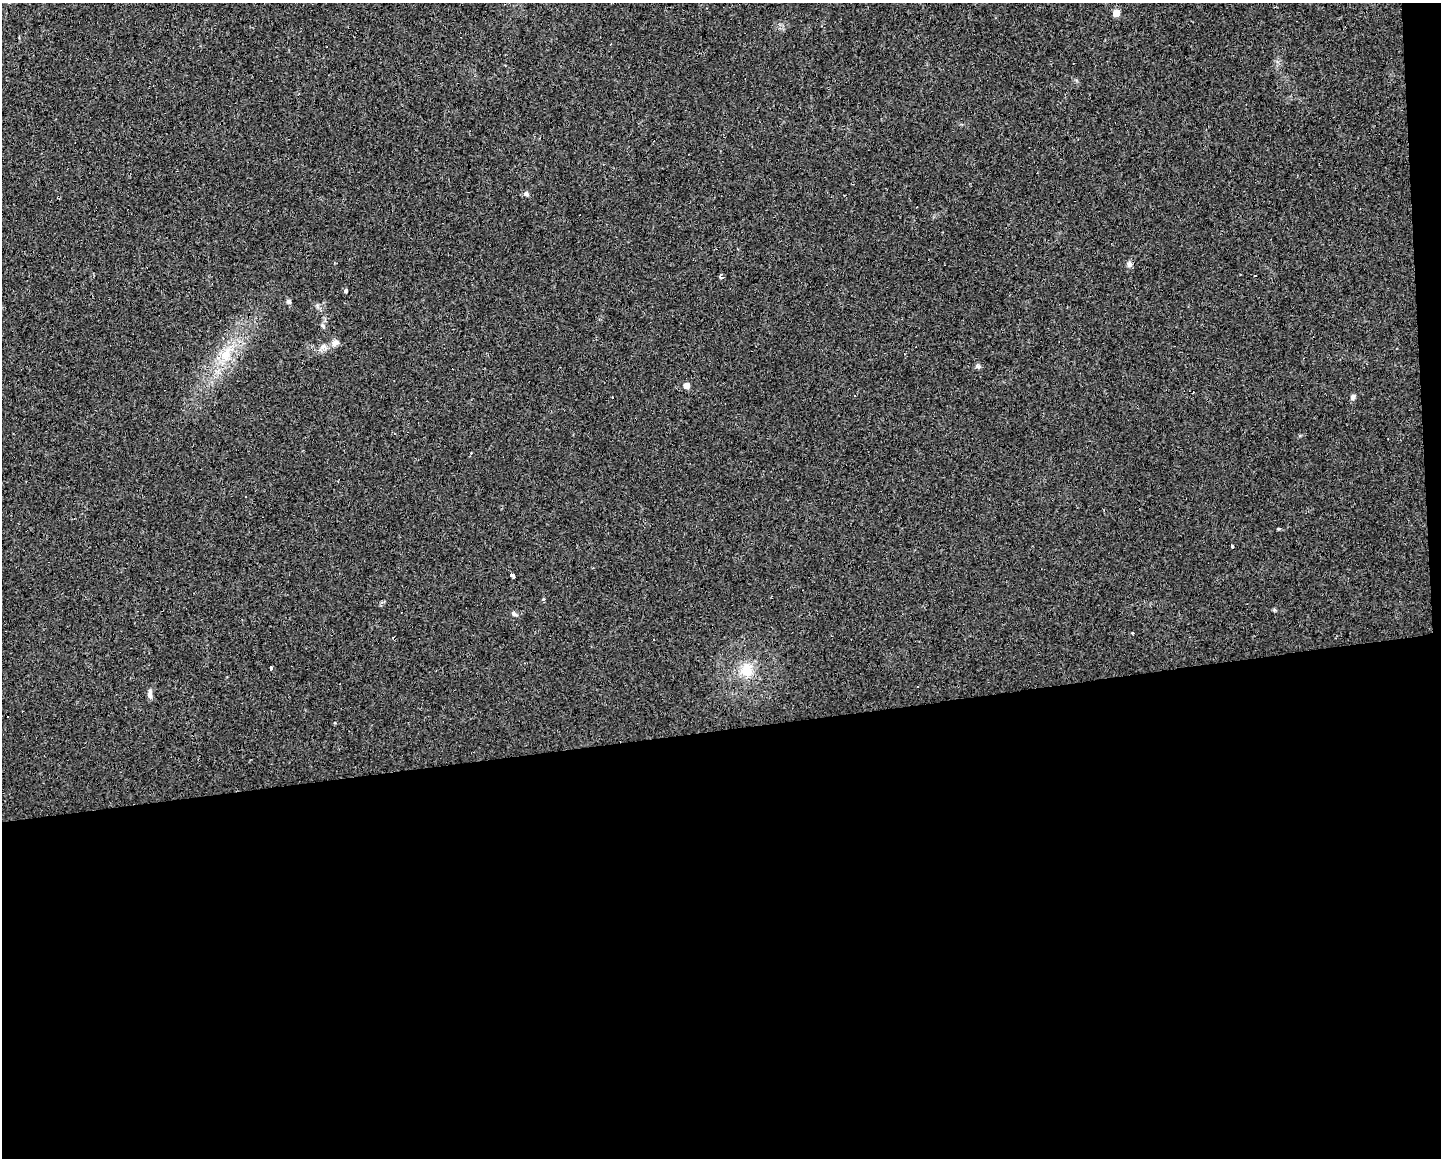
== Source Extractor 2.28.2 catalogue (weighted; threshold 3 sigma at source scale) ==
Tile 12 of 3 x 4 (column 3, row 4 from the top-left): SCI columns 2897-4335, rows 1-1156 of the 4387 x 4755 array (HDU 1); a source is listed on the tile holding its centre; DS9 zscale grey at full resolution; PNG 1443 x 1160 px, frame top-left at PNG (2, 3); no overlay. Shown black and unused: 38% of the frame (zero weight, under 2 of 3 exposures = <1% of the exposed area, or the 3 px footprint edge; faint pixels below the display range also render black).
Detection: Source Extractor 2.28.2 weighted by HDU 2 'WHT'; one run over the whole footprint, this tile lists its part. Background 0.0171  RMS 0.006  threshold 0.027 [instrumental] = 3 sigma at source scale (4.5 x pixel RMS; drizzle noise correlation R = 1.50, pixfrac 1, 0.0396/0.0396 arcsec/px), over >= 5 px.
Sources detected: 33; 7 cosmic-ray / hot-pixel residue — not listed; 1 inside a brighter listed object's ellipse — not listed separately; the other 25 listed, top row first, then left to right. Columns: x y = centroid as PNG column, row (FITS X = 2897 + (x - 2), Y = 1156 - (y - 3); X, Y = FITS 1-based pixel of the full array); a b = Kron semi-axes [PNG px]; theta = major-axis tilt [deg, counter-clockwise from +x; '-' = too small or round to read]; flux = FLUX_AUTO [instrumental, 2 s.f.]
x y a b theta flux
1116 13 5 5 - 7.4
526 194 7 6 - 1.5
1129 264 8 7 - 1.8
721 277 3 3 - 13
346 291 4 3 - 2.6
289 301 6 6 - 1.5
323 326 7 4 -54 0.89
323 347 13 8 17 3.6
226 354 24 12 66 14
978 366 7 6 - 1.3
686 386 5 5 - 5.7
1353 397 7 5 60 1.8
245 496 2 2 - 0.4
1279 529 4 3 - 1
1232 546 3 3 - 1.6
513 576 4 3 - 16
543 599 3 3 - 1.5
514 614 7 5 -29 1.4
1132 633 3 3 - 1.3
654 640 3 3 - 2.5
270 669 4 3 - 4.4
746 670 18 16 85 12
918 686 2 2 - 0.44
150 694 12 6 89 2.3
334 723 3 3 - 1.2